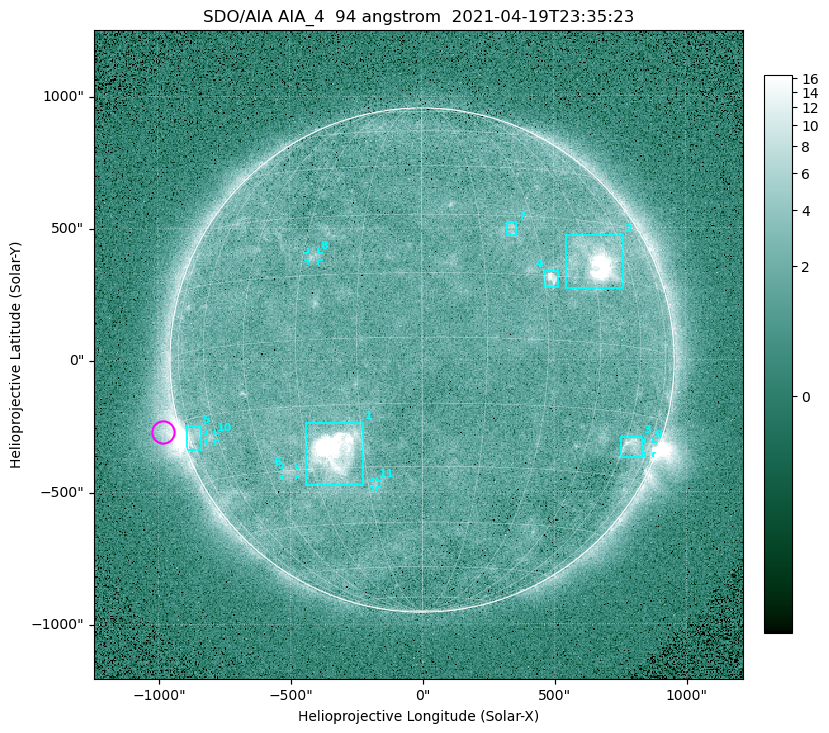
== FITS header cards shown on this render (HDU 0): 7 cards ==
TELESCOP= 'SDO/AIA '
INSTRUME= 'AIA_4   '
WAVELNTH=                   94
WAVEUNIT= 'angstrom'
DATE-OBS= '2021-04-19T23:35:23.12'
CTYPE1  = 'HPLN-TAN'
CTYPE2  = 'HPLT-TAN'

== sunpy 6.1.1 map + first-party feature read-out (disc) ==
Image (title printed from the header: SDO/AIA AIA_4  94 angstrom  2021-04-19T23:35:23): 512 x 512 px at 4.8 arcsec/px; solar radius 955 arcsec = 199 px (full disc in frame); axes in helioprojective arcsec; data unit not stated in the header (colour bar unlabelled)
Orientation: roll -0.138 deg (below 1 deg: not rotated)
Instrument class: DISC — disc imager (sunpy class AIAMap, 94 A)
Bright regions (active regions / flare kernels): reference = the median radial profile (limb darkening/brightening removed); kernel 5 px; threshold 5 sigma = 2.5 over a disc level ~1.76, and >= 1.15x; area >= 9 px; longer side >= 5 px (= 24 arcsec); searched inside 0.97 R_sun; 11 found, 11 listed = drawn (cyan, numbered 1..; 5 of them under ~33 arcsec drawn as corner ticks so the feature stays visible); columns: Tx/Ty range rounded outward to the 10 arcsec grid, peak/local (2 s.f.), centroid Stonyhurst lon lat
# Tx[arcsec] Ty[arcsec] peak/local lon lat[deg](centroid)
1 -440..-220 -470..-230 497 -23 -26
2 540..760 270..470 44 +47 +19
3 750..830 -370..-290 4.6 +64 -22
4 460..520 270..340 7 +32 +14
5 -900..-840 -340..-250 6.3 -73 -19
6 -530..-480 -440..-410 3 -38 -30
7 320..360 470..520 2.9 +23 +26
8 -430..-390 380..410 3.1 -27 +20
9 840..880 -360..-310 2.8 +75 -22
10 -820..-780 -300..-280 2.9 -63 -20
11 -190..-170 -480..-450 2.7 -13 -34
Off-limb structures (1.02-1.3 R_sun): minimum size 50 px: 6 found; the strongest spans PA ~90..115 deg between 1.02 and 1.23 R_sun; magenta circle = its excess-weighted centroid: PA ~105 deg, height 1.07 R_sun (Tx ~-980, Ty ~-270 arcsec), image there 4.9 x the reference